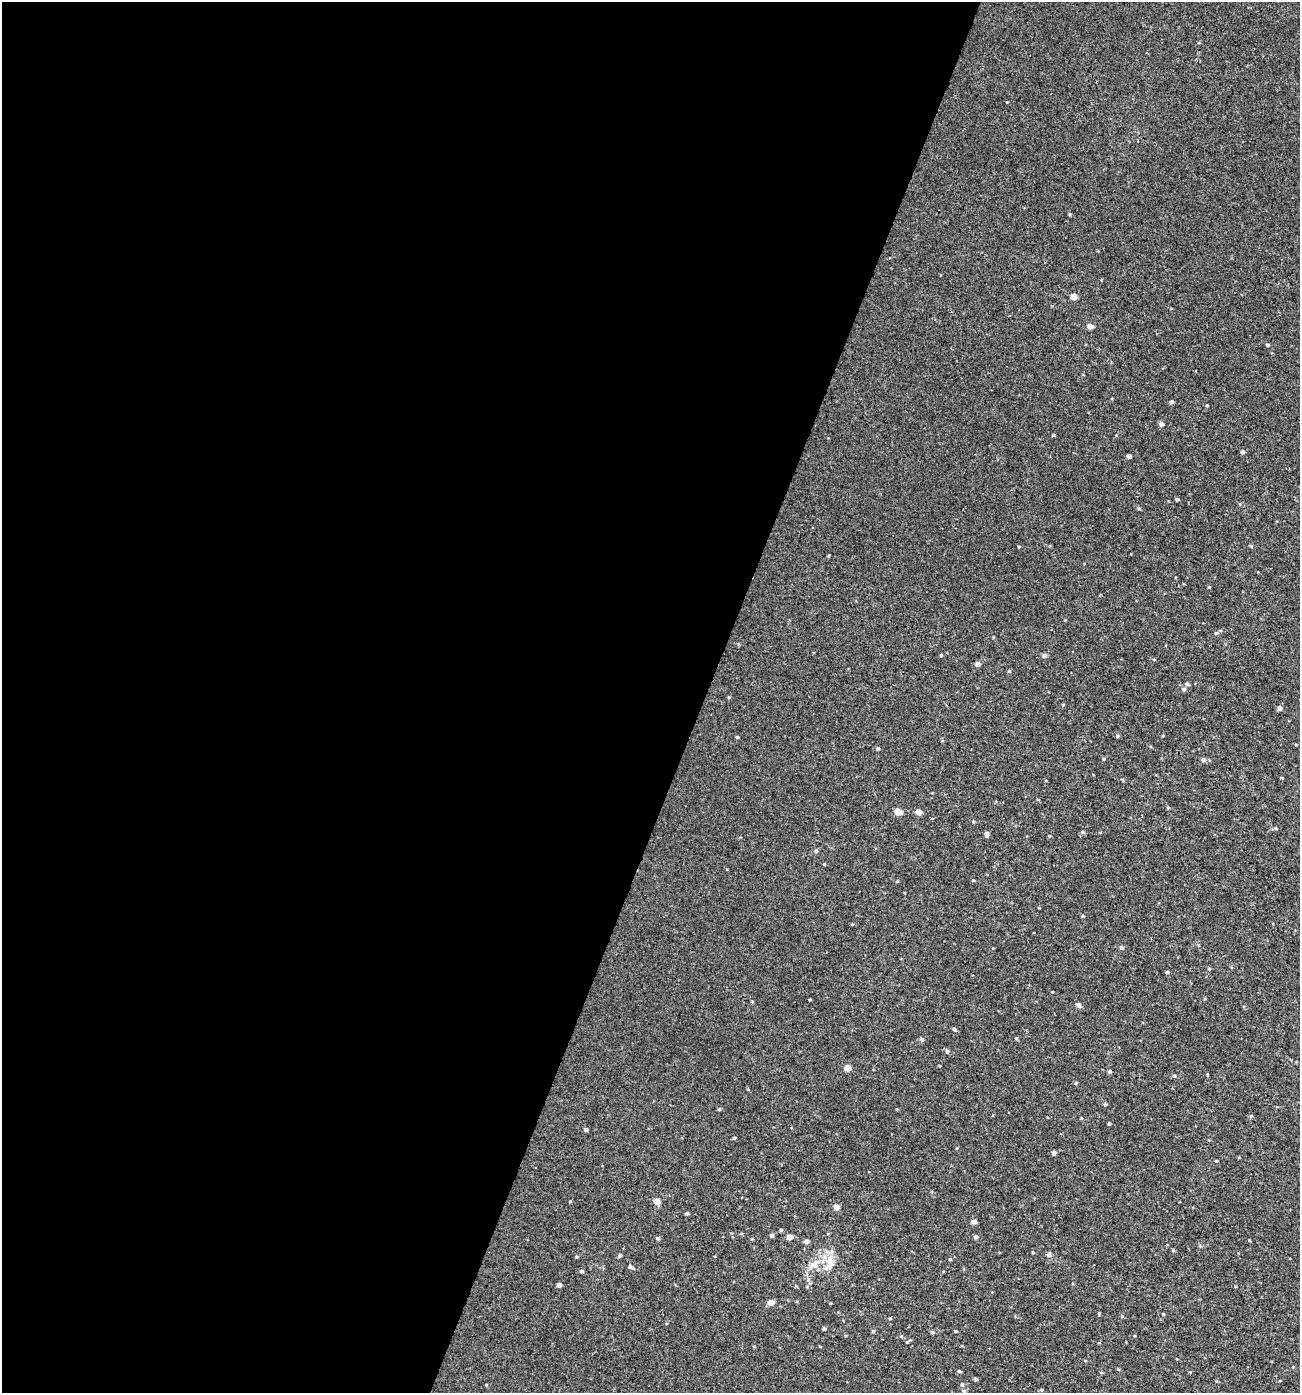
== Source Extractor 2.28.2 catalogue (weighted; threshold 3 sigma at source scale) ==
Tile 5 of 4 x 4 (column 1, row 2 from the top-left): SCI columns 274-1571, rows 2821-4211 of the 5783 x 5630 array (HDU 1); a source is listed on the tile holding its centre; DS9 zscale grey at full resolution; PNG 1302 x 1395 px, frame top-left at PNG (2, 2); no overlay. Shown black and unused: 54% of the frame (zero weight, under 3 of 4 exposures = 4% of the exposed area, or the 3 px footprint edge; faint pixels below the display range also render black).
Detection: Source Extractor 2.28.2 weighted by HDU 2 'WHT'; one run over the whole footprint, this tile lists its part. Background 0.00112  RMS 0.0027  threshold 0.0123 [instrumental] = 3 sigma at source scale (4.5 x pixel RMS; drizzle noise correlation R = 1.50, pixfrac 1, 0.0396/0.0396 arcsec/px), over >= 5 px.
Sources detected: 85; all 85 listed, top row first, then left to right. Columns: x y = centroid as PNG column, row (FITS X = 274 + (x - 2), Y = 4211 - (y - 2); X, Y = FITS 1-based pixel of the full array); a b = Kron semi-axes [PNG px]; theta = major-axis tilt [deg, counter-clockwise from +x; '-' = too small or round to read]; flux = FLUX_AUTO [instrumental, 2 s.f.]
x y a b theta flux
1007 102 4 3 - 0.18
1070 214 4 4 - 0.3
1073 296 4 4 - 3.1
1090 326 5 4 - 1.8
1268 345 5 4 - 0.37
1172 402 5 4 - 0.39
1207 406 4 3 - 0.21
1161 424 4 4 - 1.1
1053 435 4 4 - 0.23
1242 452 4 4 - 0.64
1129 456 4 4 - 0.85
1177 499 4 4 - 0.38
1216 633 5 4 - 0.36
941 655 4 3 - 0.28
1044 656 5 5 - 0.77
977 664 4 4 - 1.5
1009 671 4 3 - 0.27
1187 684 4 4 - 0.47
1184 689 5 5 - 0.58
728 697 5 3 - 0.23
1279 708 5 4 - 0.95
1117 736 4 4 - 0.33
737 737 4 3 - 0.29
878 749 5 4 - 0.38
1103 759 4 4 - 0.28
1203 760 6 5 - 0.71
898 812 5 4 - 3.3
918 812 4 4 - 2.1
1082 832 5 4 - 0.33
986 834 5 4 - 0.95
1049 836 4 3 - 0.22
816 851 5 5 - 0.47
824 864 4 3 - 0.24
1083 916 4 3 - 0.27
1121 947 5 5 - 0.41
1209 969 5 4 - 0.27
1167 972 4 4 - 0.43
1078 1005 5 4 - 0.97
954 1029 4 3 - 0.54
1016 1038 4 4 - 0.29
922 1040 5 5 - 0.52
947 1051 5 4 - 0.4
847 1068 4 4 - 3
1110 1072 4 4 - 0.41
1174 1076 5 4 - 0.33
1076 1083 5 3 - 0.25
1105 1104 4 4 - 0.32
1251 1116 4 4 - 0.3
1109 1124 4 3 - 0.31
586 1129 4 4 - 0.62
734 1138 4 4 - 0.31
1054 1153 4 4 - 0.66
1216 1161 4 2 - 0.23
656 1201 5 4 - 2.7
836 1207 4 4 - 2
687 1213 4 3 - 0.42
974 1222 5 4 - 1.1
781 1230 4 3 - 0.29
772 1235 5 5 - 0.46
790 1237 5 4 - 1.6
976 1237 5 4 - 0.51
658 1238 4 4 - 0.5
806 1241 4 4 - 1.2
1033 1252 4 3 - 0.23
620 1255 4 4 - 0.6
1049 1255 6 6 - 0.67
576 1257 4 3 - 0.26
830 1262 17 11 -87 3.8
813 1264 15 6 31 2.2
631 1267 8 4 -28 0.65
582 1271 5 4 - 0.39
559 1285 4 4 - 0.98
807 1287 5 4 - 0.3
771 1302 5 5 - 1.9
1099 1314 4 3 - 0.25
1122 1316 5 3 - 0.23
824 1329 4 3 - 0.4
955 1331 3 3 - 0.29
932 1332 4 4 - 0.43
908 1341 8 2 37 0.32
959 1371 5 4 - 0.32
976 1379 4 3 - 0.45
962 1384 5 4 - 0.34
486 1385 3 3 - 0.2
963 1391 5 4 - 0.36